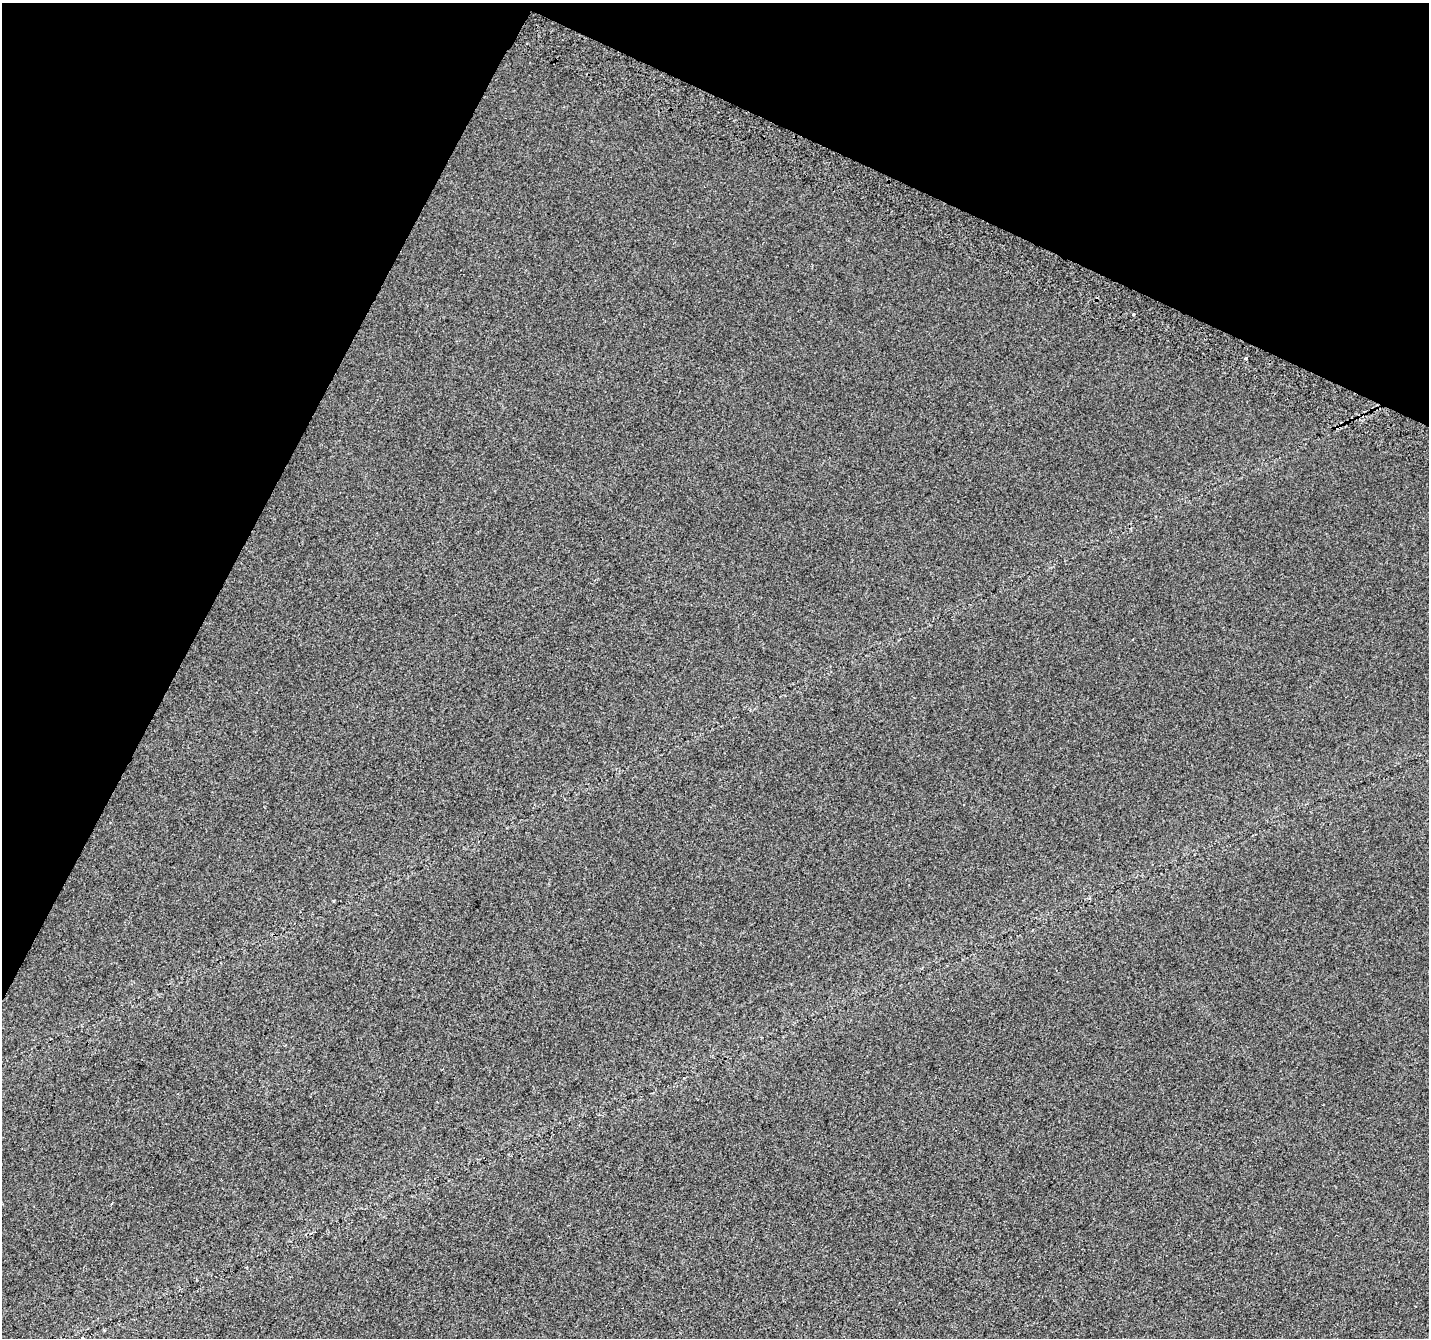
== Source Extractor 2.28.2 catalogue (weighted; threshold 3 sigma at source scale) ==
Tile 2 of 4 x 4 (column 2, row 1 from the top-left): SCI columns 1453-2879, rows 4318-5653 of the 5751 x 5894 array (HDU 1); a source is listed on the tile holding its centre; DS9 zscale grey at full resolution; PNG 1431 x 1340 px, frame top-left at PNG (2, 3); no overlay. Shown black and unused: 24% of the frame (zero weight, under 2 of 3 exposures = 2% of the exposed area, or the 3 px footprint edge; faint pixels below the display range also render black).
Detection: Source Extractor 2.28.2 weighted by HDU 2 'WHT'; one run over the whole footprint, this tile lists its part. Background 0.00195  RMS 0.0072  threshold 0.0326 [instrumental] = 3 sigma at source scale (4.5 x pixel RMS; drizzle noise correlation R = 1.50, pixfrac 1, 0.0396/0.0396 arcsec/px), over >= 5 px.
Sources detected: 4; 2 cosmic-ray / hot-pixel residue — not listed; the other 2 listed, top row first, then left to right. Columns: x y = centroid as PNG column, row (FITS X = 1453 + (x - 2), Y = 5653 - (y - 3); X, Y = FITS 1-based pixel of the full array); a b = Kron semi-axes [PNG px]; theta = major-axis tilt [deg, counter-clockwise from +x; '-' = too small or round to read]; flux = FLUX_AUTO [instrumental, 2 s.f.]
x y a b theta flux
1133 314 3 3 - 3.1
1246 358 4 3 - 1.7